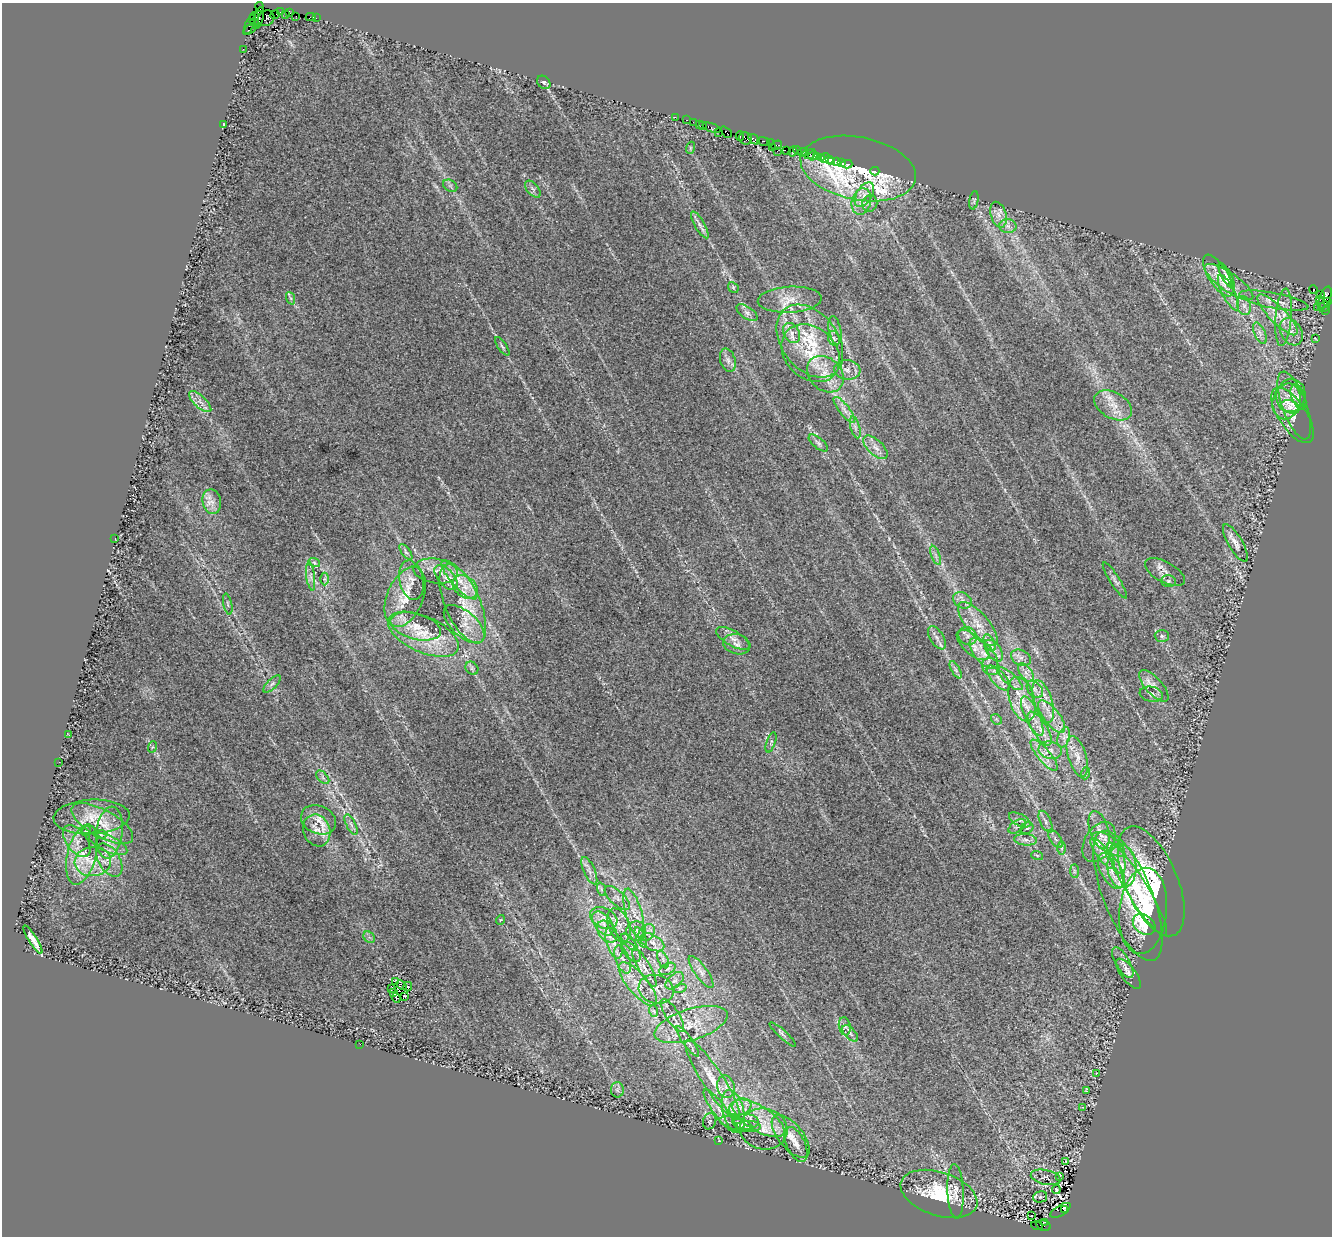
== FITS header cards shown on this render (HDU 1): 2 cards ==
NAXIS1  =                 1330
NAXIS2  =                 1234

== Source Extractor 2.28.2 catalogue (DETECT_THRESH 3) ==
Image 1330 x 1234 px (HDU 1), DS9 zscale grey, 1 PNG px = 1 image px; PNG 1334 x 1238 px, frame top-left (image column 1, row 1234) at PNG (2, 3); each listed source drawn as its Kron ellipse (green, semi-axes under 4 px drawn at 4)
Background 1.23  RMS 0.031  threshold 0.0942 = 3 sigma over >= 5 px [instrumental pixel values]
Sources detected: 273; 1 with non-positive FLUX_AUTO (blend fragments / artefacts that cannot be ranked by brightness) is neither listed nor drawn; the other 272 listed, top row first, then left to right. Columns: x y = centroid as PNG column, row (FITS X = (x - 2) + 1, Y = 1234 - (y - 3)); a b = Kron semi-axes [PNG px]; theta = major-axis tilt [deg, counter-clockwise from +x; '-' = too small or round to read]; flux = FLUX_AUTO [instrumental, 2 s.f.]
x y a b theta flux
260 7 5 3 - 26
280 12 2 2 - 50
290 13 4 2 - 65
286 14 2 2 - 13
275 15 5 2 - 56
296 16 2 2 - 16
254 17 4 3 - 60
311 17 5 2 - 78
259 18 11 4 75 450
266 18 8 7 - 540
316 18 3 2 - 16
254 23 5 3 - 150
250 24 11 2 68 220
250 29 8 3 39 190
243 49 2 2 - 19
544 82 7 5 -46 4.4
675 117 2 2 - 26
687 120 3 2 - 78
693 122 2 2 - 29
224 124 3 2 - 2
699 124 2 2 - 57
703 126 3 3 - 91
711 128 9 3 -19 200
719 132 2 2 - 15
726 132 6 3 -46 130
740 136 4 3 - 91
746 138 6 6 - 110
754 139 6 3 -33 300
764 141 6 3 -15 210
770 143 2 2 - 14
777 145 6 3 34 71
690 148 6 4 72 2.4
772 148 3 2 - 67
777 151 2 2 - 68
787 151 3 2 - 61
793 151 5 3 - 150
798 151 5 2 - 76
803 152 6 3 11 140
810 154 6 3 34 130
813 156 5 2 - 120
817 156 3 3 - 93
821 158 3 2 - 110
825 158 5 3 - 37
829 159 3 3 - 21
837 161 4 3 - 220
831 162 4 3 - 34
842 162 3 3 - 55
847 164 5 2 - 55
858 168 58 31 -11 320
875 171 4 3 - 39
450 186 7 5 -30 5.1
533 189 10 5 -49 6.7
864 195 14 7 59 17
974 200 9 4 79 4.2
861 201 13 9 74 21
870 204 8 7 - 6.7
998 215 13 7 -74 16
700 225 15 5 -60 10
1008 226 8 7 - 11
1218 276 24 9 -58 31
1226 276 14 5 -60 8.8
1229 282 29 9 -35 36
733 287 6 4 -47 3.7
1313 290 4 3 - 610
1228 292 20 6 -63 19
1321 295 4 3 - 470
290 298 6 4 -70 3.1
1325 298 12 5 68 830
790 300 32 13 3 40
1319 300 4 3 - 84
1274 301 35 7 -11 32
1328 302 4 3 - 140
1244 306 9 7 -74 11
1325 306 5 5 - 190
1317 307 2 2 - 42
1326 311 3 2 - 76
747 313 12 6 -34 8
1277 315 27 8 -46 38
1284 317 29 8 85 33
835 330 14 6 -79 9.4
1291 332 14 10 -59 23
792 333 11 7 -61 15
1260 333 11 5 -66 9
834 338 8 5 -68 4.8
1315 338 3 2 - 1.5
810 341 41 28 -53 150
502 346 11 3 -54 4.1
811 353 32 25 -44 110
728 360 12 7 -71 11
847 370 13 9 -6 15
825 374 20 16 -44 44
1291 396 16 14 76 30
1298 397 13 6 -69 10
1286 401 18 14 76 38
200 402 14 6 -43 12
1113 405 20 13 -30 32
1294 405 36 12 -70 39
1290 407 9 6 -25 6.6
844 410 16 5 -53 13
1293 415 32 14 -57 38
855 427 11 4 -75 8
818 443 12 5 -40 6.5
875 447 15 7 -43 16
212 502 12 9 -78 18
115 538 2 2 - 1.6
1235 543 21 7 -60 15
406 552 9 4 -53 5
936 555 10 3 -69 5.5
314 562 6 4 -20 3.6
436 571 22 12 -8 33
1165 572 22 10 -29 18
311 576 14 4 -82 8.4
446 578 15 8 -49 16
324 579 6 4 90 3.9
411 580 20 12 -78 25
459 580 25 8 -48 38
1115 580 21 5 -58 8.8
1168 581 7 6 - 5.8
465 587 14 10 -40 28
405 597 31 18 68 64
962 600 10 7 -34 12
228 604 10 4 -77 5
463 604 42 17 -67 100
464 624 25 12 -42 37
978 624 27 11 -49 44
416 626 26 13 -15 44
423 634 38 18 -24 92
968 636 9 8 - 13
1162 636 7 6 - 5.5
733 638 18 7 -29 17
937 638 13 7 -59 11
990 643 9 5 -64 7.8
737 644 14 10 -16 14
973 645 20 9 -42 28
994 651 12 7 -53 13
984 654 19 9 -47 27
1021 658 11 7 -27 12
991 667 9 8 - 11
472 668 7 6 - 5.2
956 670 10 4 -61 6.1
1026 673 11 5 -52 12
998 678 15 6 -48 16
1010 679 16 5 -42 14
272 684 11 5 45 6.8
1154 686 20 8 -48 20
1035 689 10 6 -51 9.7
1151 694 11 7 -10 10
1022 699 23 12 -73 45
1043 702 22 9 -74 31
1032 716 21 7 -65 25
1052 717 19 8 -52 27
996 719 6 4 -44 3.2
1040 728 19 7 -58 21
69 735 3 2 - 1.4
1064 737 10 6 73 9.9
771 742 10 4 72 5.3
152 747 6 3 70 2.3
1050 750 12 8 -10 14
1044 755 19 6 -49 20
1077 756 21 9 -73 25
59 762 2 2 - 0.97
1086 773 6 4 71 3.6
323 777 8 5 -46 4.6
92 817 38 17 3 59
319 820 18 14 -25 31
1020 820 12 6 -27 8.4
1046 822 12 5 -65 8.5
102 823 34 13 -29 55
351 824 11 4 -63 8
1017 826 10 5 34 6
1027 828 7 5 27 3.7
317 830 16 13 -70 30
1099 830 19 9 -73 26
86 831 5 4 - 2.5
109 832 26 13 83 45
101 834 6 4 6 2.7
1055 839 10 5 -55 7.8
1025 840 11 5 -4 8.8
77 841 18 10 -53 24
1099 842 22 14 59 38
108 844 21 8 -24 18
1109 844 19 8 -33 25
1061 848 7 4 90 4.6
1103 853 19 6 -53 20
82 854 31 14 76 58
1037 855 6 4 -19 2.9
1118 859 15 7 -74 20
109 860 18 10 -59 26
93 862 18 14 6 45
1122 866 22 14 -86 52
589 871 15 5 -66 12
1074 871 7 4 -90 4.2
1111 871 19 10 -60 33
1151 881 59 26 -67 200
601 889 7 4 -71 4.5
1137 889 54 10 -58 92
1128 896 69 24 -68 170
617 898 16 7 -43 14
1143 911 43 23 84 180
634 913 25 8 -75 32
604 918 14 10 -27 23
500 920 5 3 - 1.9
603 923 13 8 -52 21
1144 924 12 9 -37 22
619 925 17 10 -69 24
636 931 10 10 - 12
607 932 12 8 -52 18
646 933 10 7 49 10
369 937 6 5 - 4.7
641 937 11 4 -66 7.6
33 939 16 4 -58 19
629 942 11 4 -46 8.2
652 942 13 7 -29 16
614 943 16 7 -71 20
631 952 12 6 -49 9.5
623 960 15 7 -69 14
663 960 9 5 -65 6.3
1123 962 17 7 -60 15
644 967 22 6 -60 18
667 969 8 5 27 6.8
701 972 19 6 -54 13
1128 974 18 7 -52 12
396 981 4 2 - 2.4
675 981 11 6 43 11
638 984 27 10 -50 37
401 985 5 2 - 0.27
408 987 5 3 - 8.1
391 988 3 2 - 1.7
680 988 7 4 18 3.6
656 989 18 14 -14 27
394 992 4 3 - 5.2
405 996 3 2 - 1.4
396 998 5 2 - 2.9
654 1011 6 3 -70 2.5
672 1015 19 6 -57 19
691 1024 38 15 17 73
845 1026 9 6 -79 7
850 1033 10 5 -48 7.2
783 1034 17 4 -43 5.6
687 1041 18 5 -54 13
360 1044 2 2 - 12
1096 1073 3 3 - 1.4
713 1080 47 10 -57 68
726 1087 11 8 -78 16
617 1090 8 6 89 5.9
1087 1090 4 3 - 2.5
740 1107 11 8 21 19
1082 1107 3 3 - 1.6
720 1111 26 6 -53 25
733 1111 22 10 -75 37
758 1118 30 12 -32 70
710 1121 8 6 69 5.4
746 1122 13 8 -2 15
736 1124 17 6 -16 15
748 1126 12 5 -1 9.1
764 1129 24 20 -9 60
791 1136 26 12 -51 38
719 1141 4 2 - 1.2
796 1144 18 9 -66 20
1066 1161 3 2 - 1.3
1046 1177 15 7 -13 5
1060 1177 4 3 - 3
1056 1190 4 3 - 2.8
955 1191 27 8 -88 23
939 1194 40 22 -18 120
1040 1197 7 5 12 3.6
1061 1210 11 5 32 460
1064 1210 3 3 - 130
1031 1215 2 2 - 3.3
1044 1222 3 2 - 150
1043 1225 7 5 -15 280
1037 1226 6 3 -18 57
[1 non-positive-flux detection neither listed nor drawn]